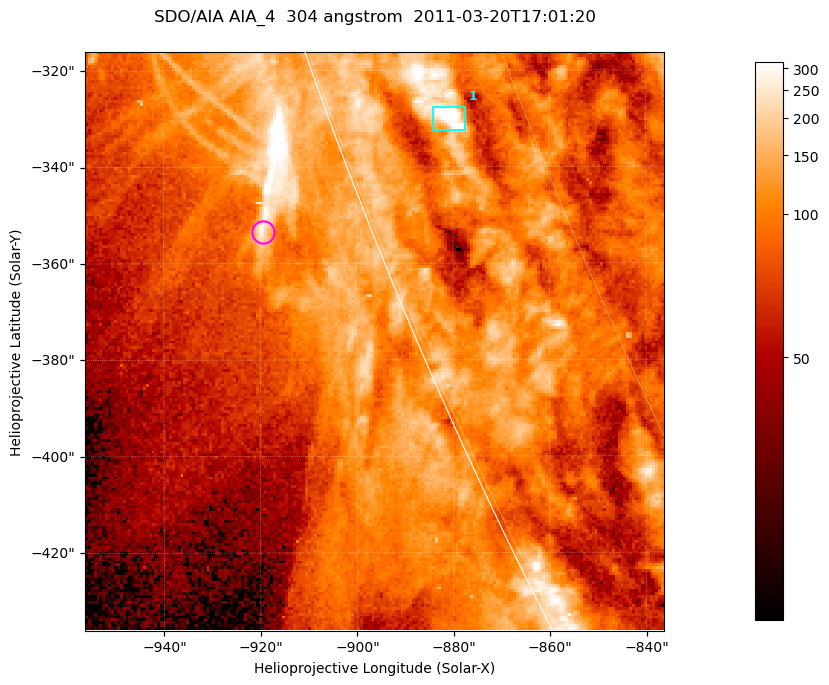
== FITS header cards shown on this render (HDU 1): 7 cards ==
TELESCOP= 'SDO/AIA '           / For AIA: SDO/AIA
INSTRUME= 'AIA_4   '           / For AIA: AIA_ATA1, AIA_ATA2, AIA_ATA3 or AIA_AT
WAVELNTH=                  304 / [angstrom] Wavelength
WAVEUNIT= 'angstrom'           / Wavelength unit: angstrom
DATE-OBS= '2011-03-20T17:01:20.123' / [ISO] Date when observation started; ISO 8
CTYPE1  = 'HPLN-TAN'           / CTYPE1; Typically HPLN
CTYPE2  = 'HPLT-TAN'           / CTYPE2; Typically HPLT

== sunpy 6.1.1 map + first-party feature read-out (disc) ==
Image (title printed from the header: SDO/AIA AIA_4  304 angstrom  2011-03-20T17:01:20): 200 x 200 px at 0.6 arcsec/px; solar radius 964 arcsec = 1606 px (partial field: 0.2% of the solar disc is inside the frame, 42% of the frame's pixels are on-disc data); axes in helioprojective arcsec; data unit not stated in the header (colour bar unlabelled)
Orientation: roll -0.132 deg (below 1 deg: not rotated)
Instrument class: DISC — disc imager (sunpy class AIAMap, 304 A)
Bright regions (active regions / flare kernels): reference = the on-disc median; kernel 3 px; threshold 5 sigma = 186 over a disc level ~93.3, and >= 1.15x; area >= 40 px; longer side >= 3 px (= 1.8 arcsec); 1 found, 1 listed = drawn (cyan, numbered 1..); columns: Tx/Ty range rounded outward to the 2 arcsec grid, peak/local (2 s.f.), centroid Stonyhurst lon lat
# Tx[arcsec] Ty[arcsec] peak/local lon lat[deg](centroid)
1 -884..-876 -334..-326 5.7 -79 -22
Off-limb structures (1.02-1.3 R_sun): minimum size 25 px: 4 found; the strongest spans PA ~110 deg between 1.02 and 1.02 R_sun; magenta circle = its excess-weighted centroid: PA ~110 deg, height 1.02 R_sun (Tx ~-920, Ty ~-354 arcsec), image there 2.7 x the reference